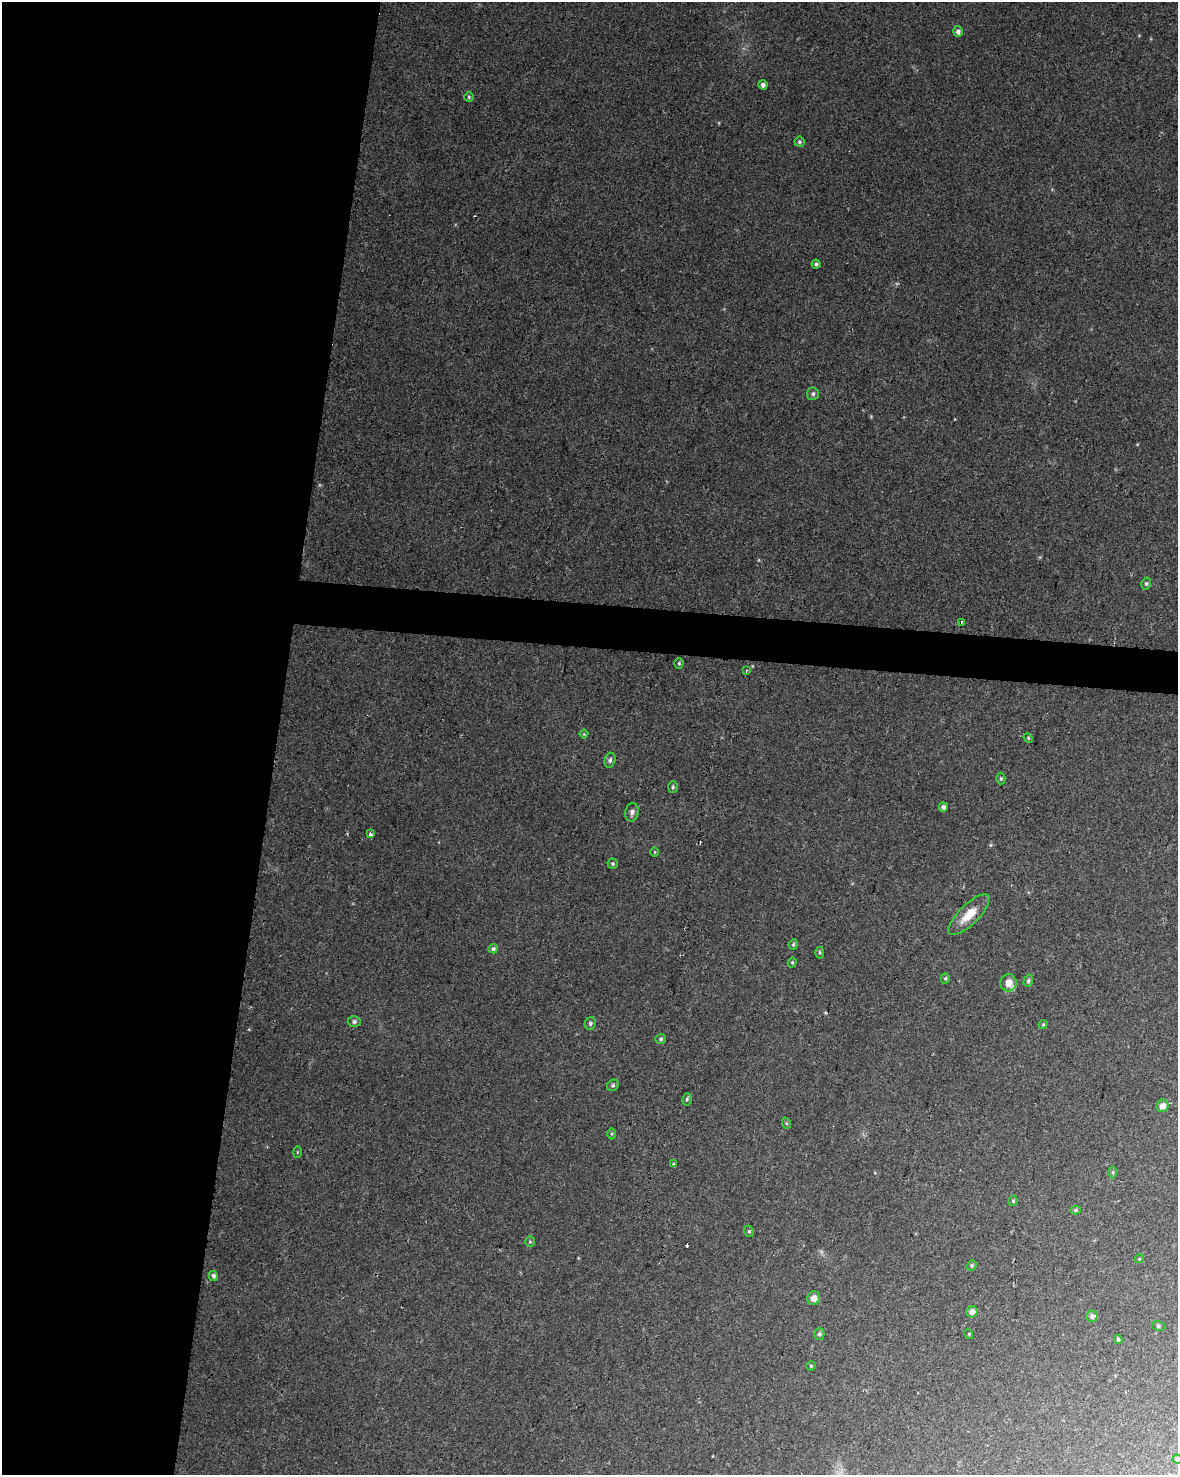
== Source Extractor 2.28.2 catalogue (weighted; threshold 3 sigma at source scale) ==
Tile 5 of 4 x 3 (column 1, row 2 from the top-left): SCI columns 10-1185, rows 1761-3233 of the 4715 x 4936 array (HDU 1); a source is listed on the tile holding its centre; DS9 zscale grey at full resolution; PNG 1180 x 1477 px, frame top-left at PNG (2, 2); each listed source drawn as its Kron ellipse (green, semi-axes under 4 px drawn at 4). Shown black and unused: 26% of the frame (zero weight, under 2 of 3 exposures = <1% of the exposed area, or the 3 px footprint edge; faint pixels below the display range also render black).
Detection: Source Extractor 2.28.2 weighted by HDU 2 'WHT'; one run over the whole footprint, this tile lists its part. Background 0.0562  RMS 0.0069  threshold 0.0308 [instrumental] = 3 sigma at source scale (4.5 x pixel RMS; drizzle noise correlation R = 1.50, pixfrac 1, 0.0396/0.0396 arcsec/px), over >= 5 px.
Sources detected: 61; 4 cosmic-ray / hot-pixel residue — neither listed nor drawn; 1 inside a brighter listed object's ellipse — not listed separately; the other 56 listed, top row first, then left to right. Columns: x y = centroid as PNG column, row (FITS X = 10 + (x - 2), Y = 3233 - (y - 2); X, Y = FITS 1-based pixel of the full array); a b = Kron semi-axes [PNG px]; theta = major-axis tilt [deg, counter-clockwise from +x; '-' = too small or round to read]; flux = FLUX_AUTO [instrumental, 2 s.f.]
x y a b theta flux
958 31 5 5 - 2.6
763 85 4 4 - 2.1
469 97 5 5 - 1
800 142 5 5 - 1.3
816 264 4 4 - 1.3
813 394 6 6 - 1.5
1146 584 6 4 74 1.2
961 622 3 3 - 0.78
679 663 5 4 - 0.96
746 671 3 2 - 0.57
584 734 4 4 - 0.68
1028 738 5 4 - 0.81
610 760 7 5 75 1.8
1001 779 6 4 89 1
673 787 6 5 - 1.1
943 807 4 4 - 2.4
632 812 9 6 79 2.5
371 834 3 3 - 4.8
655 852 5 3 - 0.54
613 864 5 5 - 1.1
969 915 27 10 45 12
793 944 5 4 - 1
493 949 5 4 - 1.4
820 952 6 4 -89 1.1
792 962 5 4 - 0.87
945 978 5 4 - 1
1028 981 6 4 71 1.4
1008 983 8 8 - 5.6
354 1022 6 5 - 1.8
590 1023 6 5 - 1.7
1043 1024 4 4 - 0.74
661 1039 5 5 - 1.3
613 1085 6 5 - 1.4
687 1099 6 4 76 1.2
1162 1106 6 6 - 4.9
786 1123 6 3 -70 0.81
611 1134 5 3 - 0.81
297 1152 5 3 - 0.63
674 1164 3 3 - 2.4
1113 1172 6 4 90 0.97
1013 1201 5 4 - 0.99
1076 1210 5 4 - 1
749 1231 6 4 -68 1.1
530 1242 5 4 - 0.89
1139 1259 4 3 - 0.66
972 1265 5 5 - 1.2
213 1276 5 4 - 2.2
814 1298 7 6 - 4.7
972 1312 6 5 - 3.2
1092 1316 6 5 - 2.3
1158 1326 6 5 - 1.2
819 1334 6 5 - 1.5
969 1334 5 3 - 0.59
1118 1339 5 4 - 1.2
811 1366 4 4 - 0.93
1177 1459 4 4 - 0.86
Overlapping masked pixels (flux is a lower limit): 1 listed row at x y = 969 915
Isophote crosses this tile's border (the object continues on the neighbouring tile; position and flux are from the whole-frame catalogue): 1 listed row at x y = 1177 1459